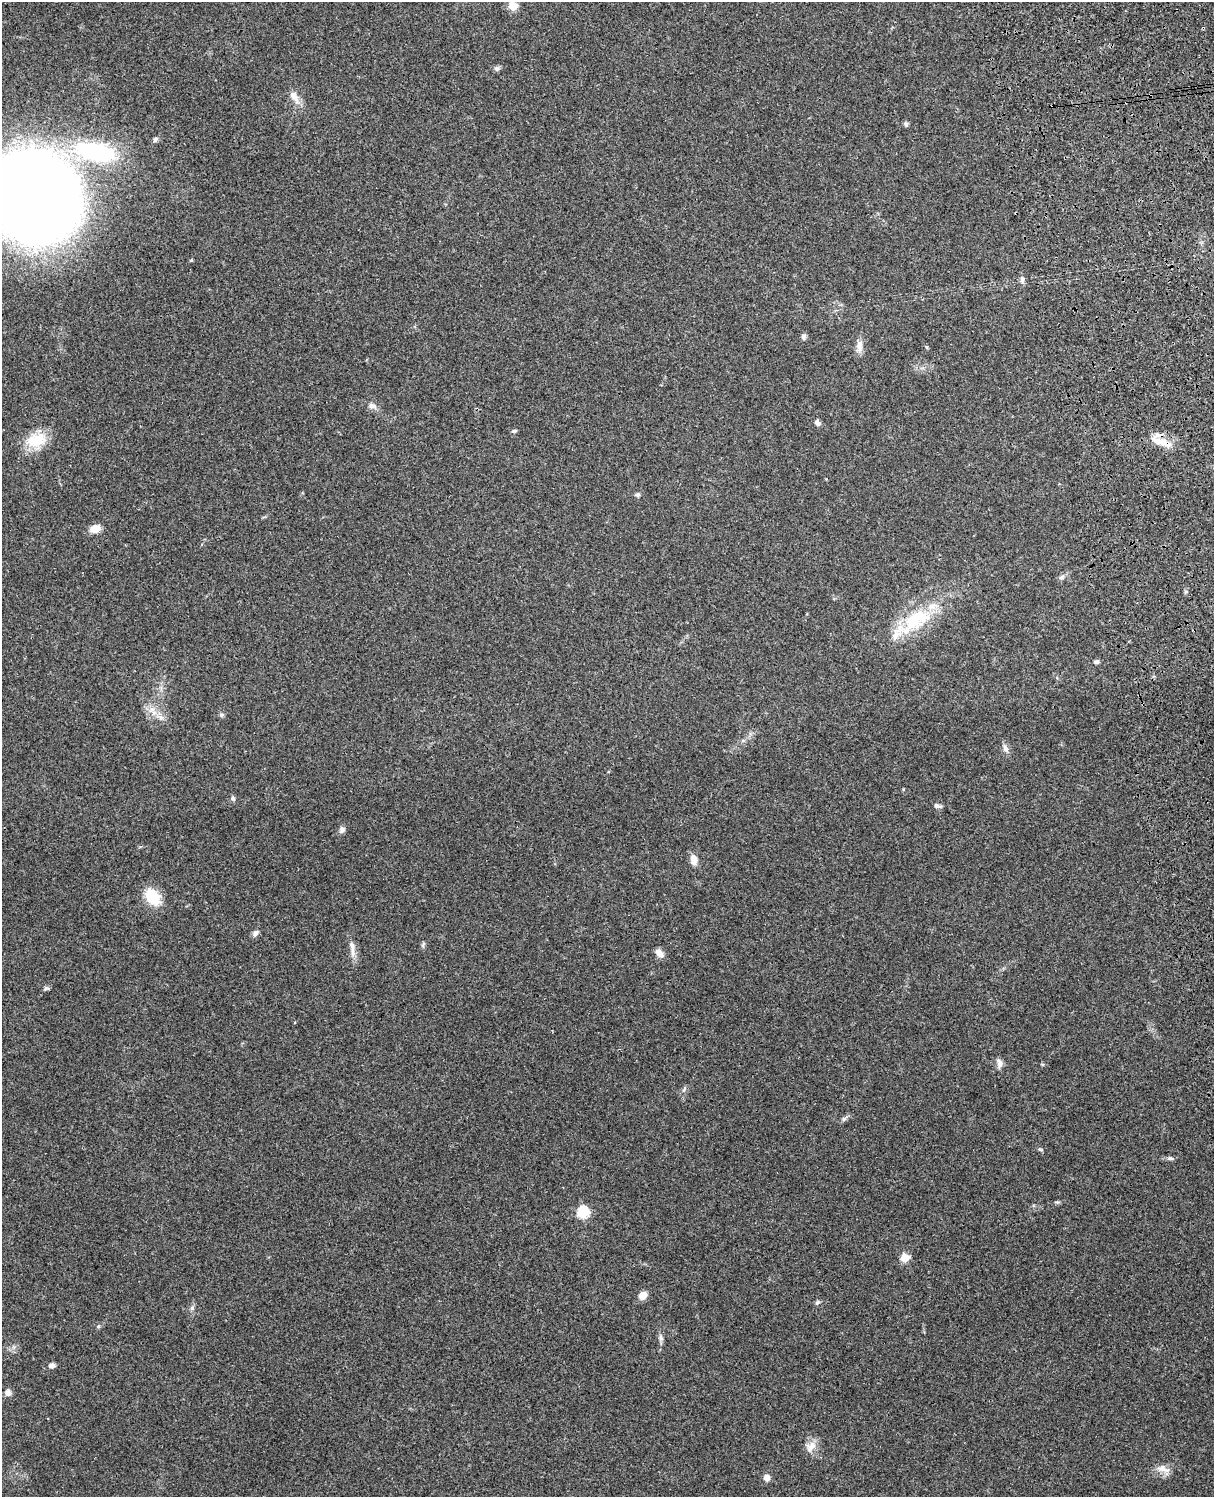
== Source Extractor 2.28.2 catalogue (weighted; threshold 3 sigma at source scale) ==
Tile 6 of 4 x 3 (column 2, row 2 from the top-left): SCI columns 1331-2542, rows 1661-3155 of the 5088 x 4928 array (HDU 1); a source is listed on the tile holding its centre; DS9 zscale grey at full resolution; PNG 1216 x 1499 px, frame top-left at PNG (2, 2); no overlay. Shown black and unused: <1% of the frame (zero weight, under 3 of 4 exposures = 6% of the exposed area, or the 3 px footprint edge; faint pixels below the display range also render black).
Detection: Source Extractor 2.28.2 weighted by HDU 2 'WHT'; one run over the whole footprint, this tile lists its part. Background 0.24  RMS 0.0087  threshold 0.0389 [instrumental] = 3 sigma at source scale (4.5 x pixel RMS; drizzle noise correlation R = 1.50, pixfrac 1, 0.05/0.05 arcsec/px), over >= 5 px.
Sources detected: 52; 1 cosmic-ray / hot-pixel residue — not listed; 1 inside a brighter listed object's ellipse — not listed separately; the other 50 listed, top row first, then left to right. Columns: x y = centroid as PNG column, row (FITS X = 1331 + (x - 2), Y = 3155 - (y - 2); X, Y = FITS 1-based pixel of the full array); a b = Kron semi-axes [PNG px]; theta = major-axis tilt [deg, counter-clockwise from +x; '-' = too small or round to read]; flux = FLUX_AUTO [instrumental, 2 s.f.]
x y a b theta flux
513 6 5 5 - 36
497 68 7 7 - 2.1
294 96 17 8 -56 7.4
906 124 7 5 -87 1.6
155 139 8 6 46 1.9
95 152 55 21 -12 100
33 197 61 58 -87 1800
1022 279 10 5 -90 2.7
804 337 8 6 -88 2.2
859 346 18 8 88 6.1
372 406 12 7 -16 4.2
817 423 8 6 -55 2.9
514 431 6 4 17 1.5
36 440 29 18 13 23
1162 442 32 9 -16 13
638 495 6 5 - 1.7
95 529 10 7 14 11
1061 577 8 5 39 2.3
916 619 51 22 29 53
1096 662 8 5 -6 1.6
154 713 7 6 - 3.7
221 715 6 5 - 1.6
1005 748 11 7 -70 3.7
233 798 6 6 - 1.8
937 806 9 6 -14 2.5
342 830 9 7 62 2.9
694 860 13 8 -84 7.4
153 897 20 14 -53 24
255 933 9 6 56 3.3
423 945 9 3 77 1.5
352 946 14 7 -71 5.3
659 953 14 7 -47 4.7
46 988 6 5 - 1.6
999 1063 13 7 -75 4
684 1089 7 4 54 1.5
844 1119 8 5 45 1.9
1170 1158 8 5 -9 2
1057 1202 6 4 -39 1.2
583 1212 6 6 - 74
905 1258 5 5 - 27
643 1295 9 7 45 7
817 1302 7 5 24 1.5
192 1308 7 5 47 1.9
98 1326 6 4 0 1.2
661 1338 9 6 -72 2.6
52 1365 7 6 - 3.5
8 1392 9 8 - 3.6
811 1446 16 12 41 7.8
1163 1469 19 8 -16 6.7
767 1478 8 7 - 4.5
Overlapping masked pixels (flux is a lower limit): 1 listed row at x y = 1162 442
Isophote crosses this tile's border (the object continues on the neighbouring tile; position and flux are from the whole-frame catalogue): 2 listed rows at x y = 513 6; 33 197